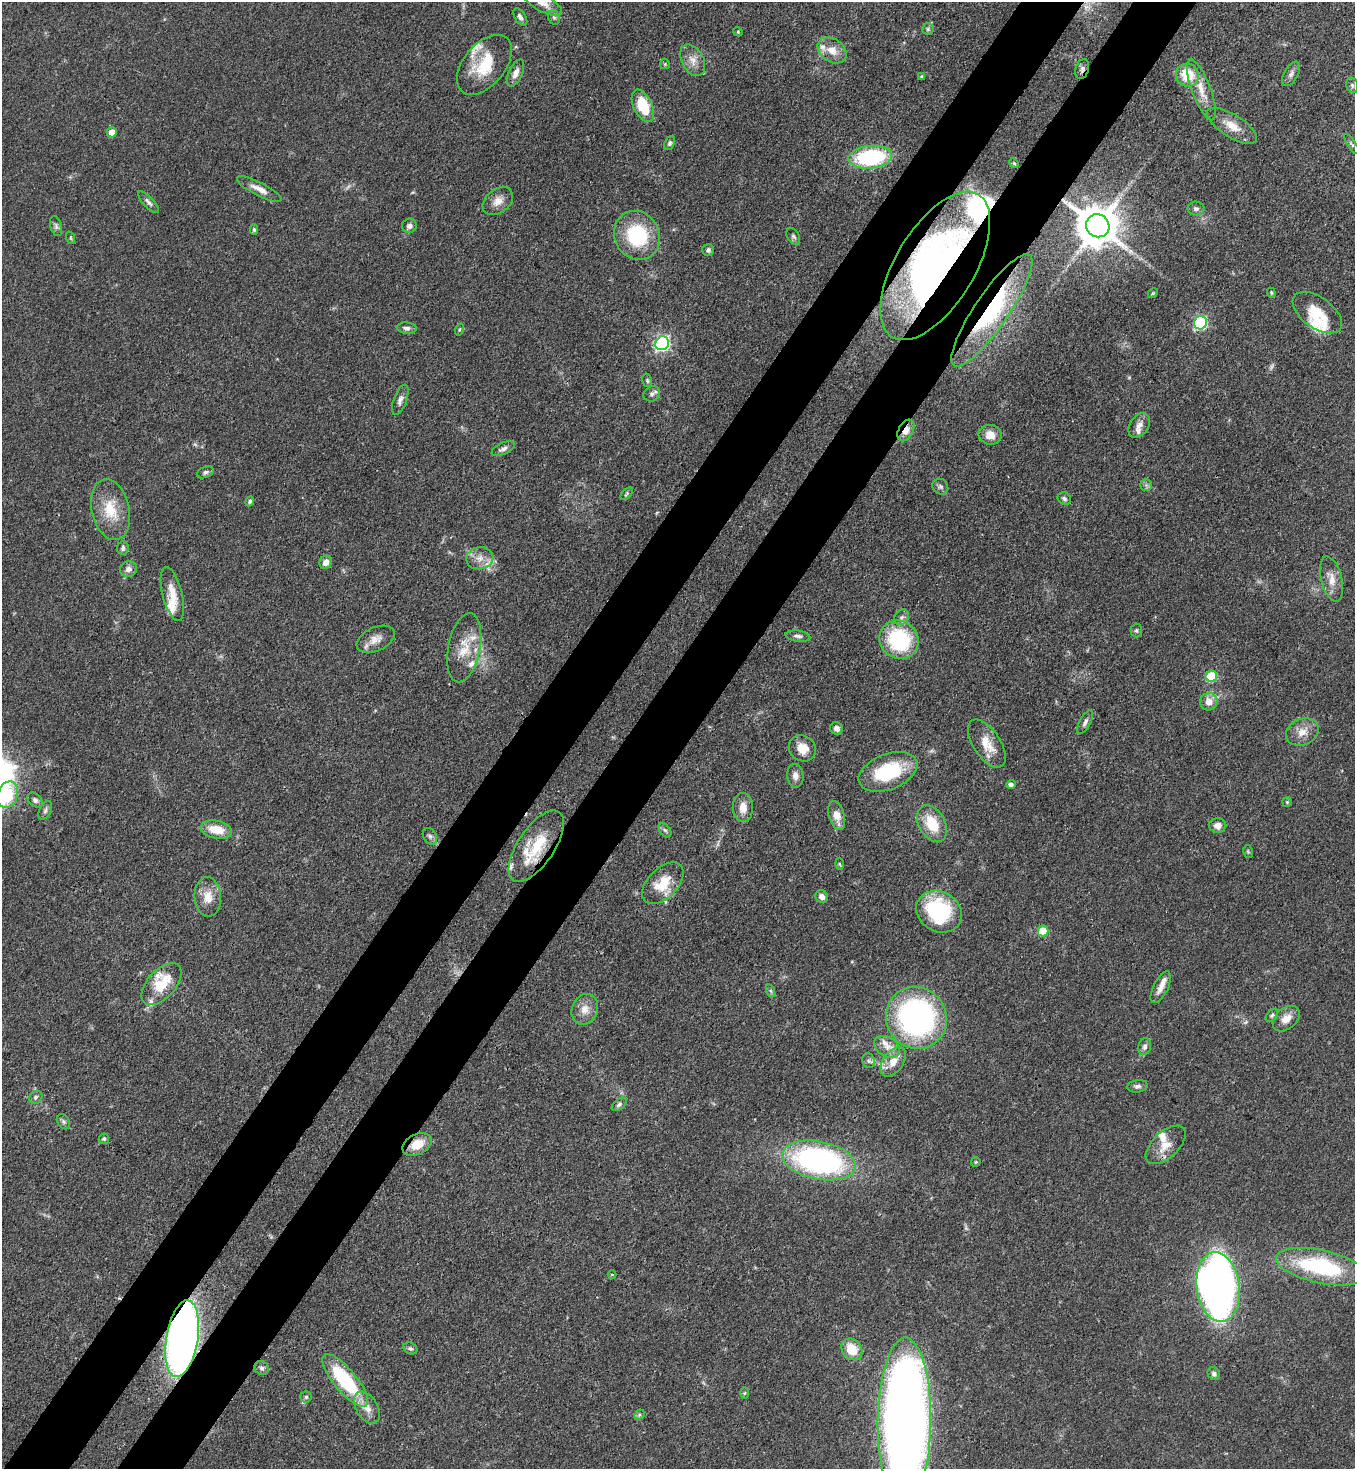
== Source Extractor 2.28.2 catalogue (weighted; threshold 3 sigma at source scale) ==
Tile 7 of 4 x 4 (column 3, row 2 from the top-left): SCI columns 2934-4286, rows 2992-4458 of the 6008 x 5986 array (HDU 1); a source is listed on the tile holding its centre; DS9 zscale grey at full resolution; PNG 1357 x 1471 px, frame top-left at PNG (2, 2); each listed source drawn as its Kron ellipse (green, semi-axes under 4 px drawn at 4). Shown black and unused: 10% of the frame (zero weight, under 3 of 4 exposures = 7% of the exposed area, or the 3 px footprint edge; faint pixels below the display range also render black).
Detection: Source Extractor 2.28.2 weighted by HDU 2 'WHT'; one run over the whole footprint, this tile lists its part. Background 0.0641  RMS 0.0036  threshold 0.0163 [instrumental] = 3 sigma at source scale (4.5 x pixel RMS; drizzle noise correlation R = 1.50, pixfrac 1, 0.05/0.05 arcsec/px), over >= 5 px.
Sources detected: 151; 2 too faint to see at this stretch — neither listed nor drawn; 16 inside a brighter listed object's ellipse — not listed separately; the other 133 listed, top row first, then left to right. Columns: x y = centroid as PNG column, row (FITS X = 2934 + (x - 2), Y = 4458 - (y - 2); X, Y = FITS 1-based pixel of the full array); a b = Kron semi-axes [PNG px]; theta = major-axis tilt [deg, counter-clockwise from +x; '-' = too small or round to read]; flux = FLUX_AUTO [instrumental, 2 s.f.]
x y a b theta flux
543 3 21 8 -28 3.5
520 17 10 5 -56 1.2
554 17 7 5 -67 0.87
928 29 6 6 - 0.7
738 32 5 3 - 0.37
832 50 16 11 -35 4.9
693 60 17 11 -61 3.8
665 64 5 5 - 0.47
484 65 35 21 50 15
1082 69 10 6 73 1.3
516 73 14 6 65 2.5
1291 74 13 7 61 1.6
1187 75 12 11 - 10
922 76 3 3 - 0.48
1352 85 8 5 -75 0.83
1201 90 32 9 -69 6.2
643 106 17 9 -64 13
1232 126 28 11 -32 6.1
112 132 5 5 - 5.1
670 143 7 5 66 0.86
1352 144 12 3 -55 0.64
870 157 22 11 5 38
1014 163 5 4 - 0.5
259 189 25 6 -27 3.4
498 201 17 11 39 3.5
148 202 14 5 -47 1.3
1196 209 8 7 - 1.1
56 226 10 6 -75 1.1
409 226 7 7 - 1.5
1098 226 12 11 - 1300
254 230 5 4 - 0.6
637 235 25 22 -62 25
793 236 9 6 -60 0.89
71 238 6 4 -71 0.46
708 250 6 6 - 0.94
935 266 83 39 59 140
1153 293 5 4 - 0.44
1271 293 5 4 - 0.47
992 310 67 17 56 30
1317 313 28 15 -35 9.5
1200 323 7 6 - 50
407 328 10 5 -7 1.2
459 329 6 3 71 0.38
662 343 7 6 - 88
647 380 7 5 -75 0.64
652 394 8 7 - 1.3
400 400 16 6 70 1.8
1139 425 14 9 56 2.6
906 430 12 7 60 3.5
990 435 11 10 - 4.1
503 449 12 5 25 1.4
205 472 9 5 22 1.1
1146 485 6 6 - 0.8
940 487 8 7 - 1.1
627 494 8 4 46 0.62
1064 499 7 5 -32 0.88
250 501 5 4 - 0.7
110 509 31 19 -78 11
123 548 7 6 - 1.1
480 558 13 11 10 3.8
326 562 7 6 - 2.5
128 569 8 7 - 2
1331 579 23 10 -76 4.1
172 594 28 9 -75 6
902 617 8 6 51 1.2
1136 630 7 5 -90 0.73
798 636 12 5 -7 1.3
376 639 20 11 24 3.9
899 640 20 18 -35 31
464 648 35 16 79 9.5
1211 676 6 5 - 23
1209 701 9 8 - 3.6
1085 722 13 5 62 1.3
837 728 7 6 - 1.4
1302 732 17 13 24 4.5
987 744 27 13 -56 7.2
802 748 14 12 -34 4.9
888 772 31 17 21 22
795 776 12 8 -83 2.3
1011 784 5 4 - 1.6
8 795 13 10 72 11
35 800 9 6 -42 1
1287 802 4 4 - 0.43
743 808 14 10 -89 4
45 810 10 6 65 1.1
837 816 15 8 -75 4.5
932 824 20 13 -61 11
1218 825 8 7 - 2.5
216 829 16 9 -11 7.3
665 830 8 5 -53 0.77
430 836 9 6 -56 1.2
536 846 41 18 56 16
1248 852 6 5 - 0.5
839 864 6 4 -87 0.44
663 883 25 15 46 9.4
208 897 20 13 -86 5.4
822 897 7 6 - 2.1
939 912 24 20 -29 32
1043 931 5 5 - 13
162 984 25 14 48 12
1161 987 17 7 63 3.1
771 991 7 4 -71 0.63
585 1009 16 13 67 4.2
1272 1015 7 5 50 0.75
916 1018 31 30 - 97
1286 1019 15 10 40 3.7
887 1047 14 9 -29 3.4
1145 1047 8 6 77 1.2
868 1061 7 6 - 1
893 1062 17 10 54 4.6
1137 1086 10 6 6 1.3
36 1097 7 6 - 0.99
619 1104 8 5 38 0.79
63 1122 8 6 -55 0.96
104 1139 5 5 - 0.6
417 1144 16 10 26 6
1166 1145 24 13 43 5.6
819 1160 37 19 -11 95
976 1162 5 4 - 0.42
1321 1267 45 16 -12 39
612 1274 4 3 - 0.3
1218 1287 35 21 -82 230
182 1339 39 16 81 250
410 1348 7 5 -29 0.85
852 1349 12 9 -49 8.6
262 1368 7 6 - 1.1
1214 1374 7 6 - 1.2
345 1380 33 11 -50 32
745 1393 6 4 88 0.45
306 1397 5 5 - 0.68
367 1408 18 10 -59 4.1
639 1415 6 4 45 0.57
904 1421 84 26 89 480
Overlapping masked pixels (flux is a lower limit): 9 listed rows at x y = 1082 69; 1098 226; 935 266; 992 310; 906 430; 536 846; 417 1144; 182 1339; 904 1421
Isophote crosses this tile's border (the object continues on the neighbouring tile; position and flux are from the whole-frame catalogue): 2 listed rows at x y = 543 3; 904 1421